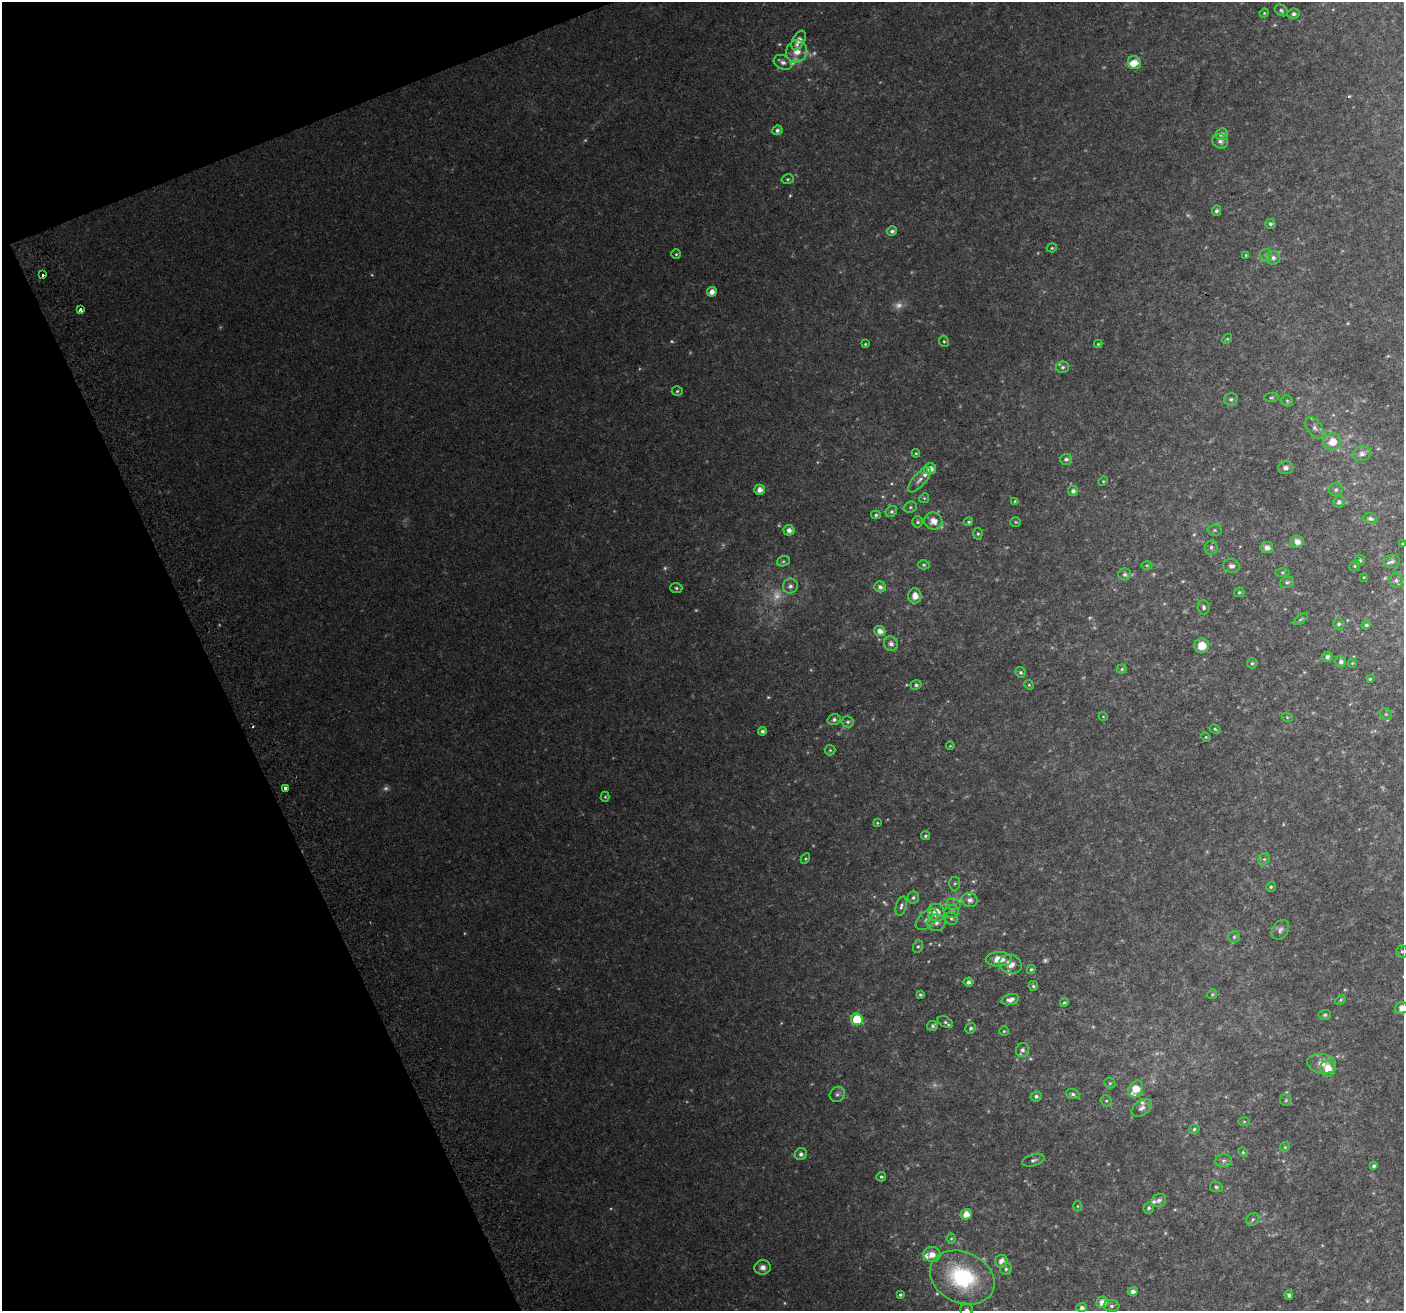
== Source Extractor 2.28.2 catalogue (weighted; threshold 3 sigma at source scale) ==
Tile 5 of 4 x 4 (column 1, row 2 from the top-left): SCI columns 43-1444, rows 2776-4084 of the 5688 x 5494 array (HDU 1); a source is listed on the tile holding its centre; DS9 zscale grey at full resolution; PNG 1406 x 1313 px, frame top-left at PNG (2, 2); each listed source drawn as its Kron ellipse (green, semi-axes under 4 px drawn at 4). Shown black and unused: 19% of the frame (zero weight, under 2 of 3 exposures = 2% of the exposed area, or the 3 px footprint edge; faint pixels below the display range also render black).
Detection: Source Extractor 2.28.2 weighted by HDU 2 'WHT'; one run over the whole footprint, this tile lists its part. Background 0.0503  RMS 0.012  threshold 0.0519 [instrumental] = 3 sigma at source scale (4.5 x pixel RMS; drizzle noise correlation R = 1.50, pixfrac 1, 0.0396/0.0396 arcsec/px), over >= 5 px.
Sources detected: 237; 45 too faint to see at this stretch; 2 cosmic-ray / hot-pixel residue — neither listed nor drawn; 9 inside a brighter listed object's ellipse — not listed separately; the other 181 listed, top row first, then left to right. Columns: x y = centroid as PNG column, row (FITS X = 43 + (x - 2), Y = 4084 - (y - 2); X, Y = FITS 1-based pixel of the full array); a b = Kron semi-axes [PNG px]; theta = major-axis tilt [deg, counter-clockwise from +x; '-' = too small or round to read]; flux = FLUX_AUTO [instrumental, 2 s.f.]
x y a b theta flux
1281 10 7 5 -36 2.3
1264 13 4 4 - 1.2
1294 14 6 5 - 3.1
799 41 10 6 63 10
796 51 11 10 - 14
783 62 9 7 -27 5.2
1134 62 7 6 - 12
777 130 5 5 - 3.6
1221 134 6 5 - 5.2
1220 141 8 7 - 4.5
788 179 6 5 - 1.9
1216 211 5 4 - 3.1
1270 224 5 5 - 2.5
892 231 5 5 - 3.3
1052 248 5 4 - 1.4
676 254 5 4 - 1.7
1246 255 4 4 - 1.3
1266 255 6 6 - 2.5
1273 258 7 7 - 4.3
43 275 3 3 - 3.2
712 292 5 5 - 8.3
80 309 4 3 - 15
1227 339 5 4 - 1.4
944 341 6 4 -66 1.7
865 344 4 4 - 1.2
1098 344 4 4 - 1.3
1063 367 6 5 - 2.5
677 391 5 4 - 1.9
1271 397 7 4 6 1.9
1231 399 7 6 - 2.8
1287 401 6 5 - 2.1
1315 428 12 7 -54 5.2
1332 442 9 8 - 17
916 453 4 4 - 1.2
1362 454 9 7 11 6.6
1066 459 6 5 - 3.1
1286 468 8 6 2 3.9
930 469 6 5 - 8.2
919 480 15 6 48 5.9
1103 481 5 4 - 1.2
759 490 5 5 - 7.8
1336 490 7 6 - 2.8
1073 491 5 5 - 3.7
924 498 5 4 - 1.3
1015 501 4 4 - 1.2
1339 502 5 5 - 3.6
910 507 7 5 23 2
891 511 6 5 - 2.3
876 515 5 4 - 1.8
1370 519 7 5 -11 3.7
933 521 9 8 - 9.9
918 522 5 5 - 2.1
969 522 4 4 - 1.7
1016 522 5 4 - 1.4
789 530 5 5 - 6.5
1215 530 7 5 1 2.1
978 534 6 4 87 1.7
1297 542 6 6 - 7.4
1403 544 4 3 - 1.1
1211 547 7 6 - 3
1267 548 6 5 - 6.5
783 561 6 5 - 1.9
1360 561 5 5 - 2.2
1392 562 8 6 7 3.9
924 565 6 4 1 1.6
1147 565 5 3 - 1.3
1231 566 8 6 -11 4.2
1355 566 6 5 - 1.6
1282 572 7 4 0 1.5
1125 574 6 6 - 3
1364 577 3 2 - 0.83
1396 580 7 6 - 2.9
1287 582 7 5 20 2.7
790 586 7 7 - 4.6
880 587 5 5 - 4.4
676 588 6 5 - 2.1
1239 592 5 5 - 1.8
915 596 8 6 90 9.7
1204 607 7 6 - 2.8
1301 619 8 4 35 1.8
1339 624 6 5 - 2.7
1366 625 5 4 - 2
880 631 6 5 - 6.7
891 644 7 6 - 4.5
1202 646 7 7 - 18
1327 657 5 5 - 3.4
1341 661 5 5 - 4.4
1252 663 5 5 - 1.9
1352 663 4 4 - 1.1
1122 669 5 4 - 1.6
1021 672 5 5 - 2.3
1370 679 4 4 - 1.3
916 685 5 5 - 2.7
1029 685 5 4 - 1.3
1386 714 6 5 - 2.1
1103 716 4 3 - 0.77
1287 717 5 3 - 1.2
834 719 6 5 - 3.3
848 722 6 5 - 2.5
1215 729 5 4 - 1.5
763 731 4 4 - 3.4
1206 737 5 4 - 1.1
950 746 4 3 - 0.93
830 750 5 5 - 1.6
285 788 3 3 - 15
605 797 5 4 - 1.5
877 823 4 3 - 1.2
925 836 5 4 - 1.8
805 859 5 3 - 1.3
1264 859 6 5 - 2.1
955 883 7 5 88 2
1271 887 5 4 - 1.7
913 897 6 6 - 2.6
970 900 8 7 - 6.1
954 904 7 5 -19 3.1
901 906 10 5 75 3.2
952 911 7 6 - 3.7
936 913 9 8 - 19
951 918 7 6 - 2.4
927 920 13 7 39 6.3
936 923 9 8 - 5.6
1280 930 10 8 54 4.3
1234 937 6 6 - 2.1
918 946 6 5 - 2
1402 952 6 5 - 1.8
999 959 13 7 0 15
1010 964 11 9 -20 8.9
1031 969 5 4 - 1.8
968 982 5 4 - 3.7
1033 986 5 4 - 1.9
1212 994 5 4 - 1.5
920 995 4 3 - 1.8
1010 1000 9 5 15 5.5
1341 1000 5 4 - 1.6
1064 1003 4 4 - 1.7
1401 1008 6 6 - 9.9
1325 1015 6 5 - 2.2
857 1019 6 5 - 56
945 1022 8 5 -28 2
933 1026 5 5 - 2.4
971 1028 6 5 - 2.6
1004 1031 4 4 - 1.4
1022 1050 7 6 - 3.9
1322 1064 15 9 -10 11
1328 1068 8 7 - 15
1110 1083 6 5 - 1.7
1136 1089 9 7 64 18
837 1094 8 7 - 3.9
1073 1094 7 5 -20 2.7
1036 1096 5 5 - 3.4
1286 1100 6 5 - 1.7
1106 1101 6 5 - 1.9
1142 1108 11 7 36 4.9
1244 1121 6 4 0 1.3
1194 1129 5 4 - 2
1285 1147 5 4 - 1.4
1243 1152 5 4 - 1.3
801 1154 6 6 - 4.3
1033 1160 11 6 17 3.6
1223 1161 8 6 2 3.4
1374 1166 4 3 - 2.7
881 1177 5 5 - 2.2
1216 1187 6 5 - 2.1
1159 1200 8 6 26 4.4
1077 1206 5 3 - 1.1
1149 1208 6 5 - 2.5
966 1214 5 5 - 11
1253 1219 7 6 - 2.1
951 1239 5 4 - 1.5
932 1254 8 7 - 9.3
1001 1261 6 6 - 8.7
763 1267 8 7 - 6.5
1006 1269 6 6 - 2.6
962 1277 34 25 -24 110
1133 1291 5 4 - 4.4
900 1295 3 3 - 1.9
1289 1295 5 4 - 2.6
1102 1302 6 5 - 12
1111 1306 8 6 1 3.1
1082 1307 5 4 - 3.5
966 1310 6 6 - 3.3
Overlapping masked pixels (flux is a lower limit): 1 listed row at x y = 80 309
Isophote crosses this tile's border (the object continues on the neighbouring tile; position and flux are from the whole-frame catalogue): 3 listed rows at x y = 1403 544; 1401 1008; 966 1310